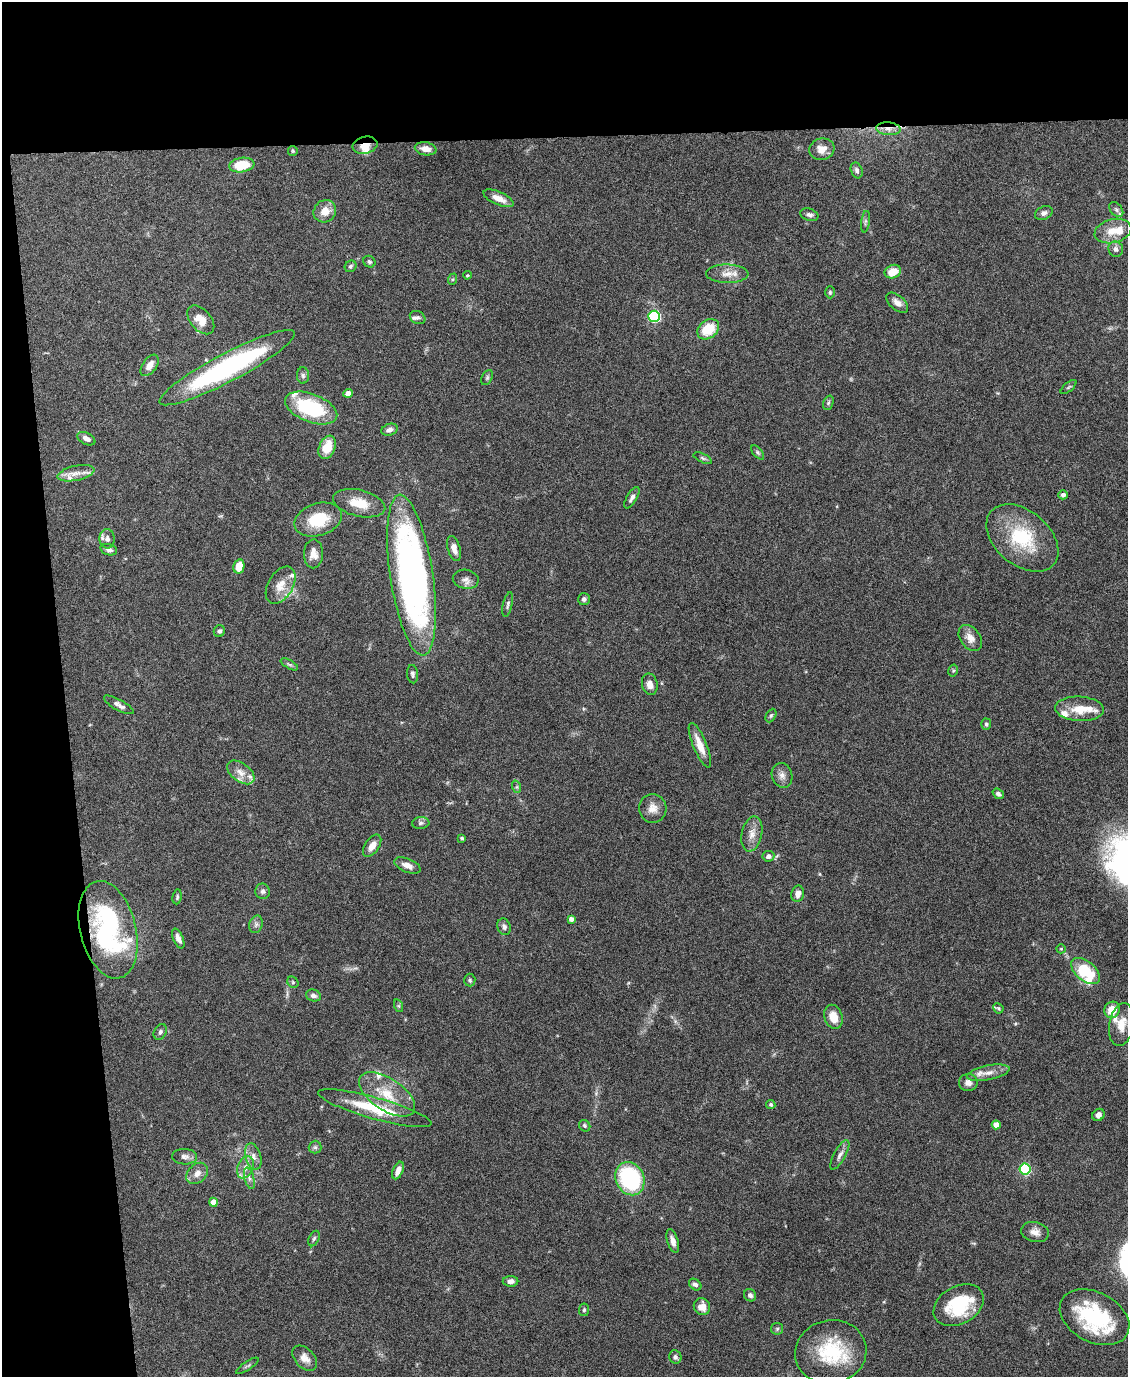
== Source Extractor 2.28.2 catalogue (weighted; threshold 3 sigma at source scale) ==
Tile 1 of 4 x 3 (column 1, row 1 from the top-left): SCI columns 3-1128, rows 2979-4353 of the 4507 x 4480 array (HDU 1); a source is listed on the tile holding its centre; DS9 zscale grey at full resolution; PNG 1130 x 1379 px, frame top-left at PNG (2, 2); each listed source drawn as its Kron ellipse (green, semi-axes under 4 px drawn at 4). Shown black and unused: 15% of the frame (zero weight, under 4 of 8 exposures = <1% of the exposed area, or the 3 px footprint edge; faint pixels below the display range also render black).
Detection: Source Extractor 2.28.2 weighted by HDU 2 'WHT'; one run over the whole footprint, this tile lists its part. Background 0.0544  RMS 0.0038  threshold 0.0155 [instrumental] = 3 sigma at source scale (4.09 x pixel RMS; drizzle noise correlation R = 1.36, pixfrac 0.8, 0.05/0.05 arcsec/px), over >= 5 px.
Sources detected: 148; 17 inside a brighter listed object's ellipse — not listed separately; the other 131 listed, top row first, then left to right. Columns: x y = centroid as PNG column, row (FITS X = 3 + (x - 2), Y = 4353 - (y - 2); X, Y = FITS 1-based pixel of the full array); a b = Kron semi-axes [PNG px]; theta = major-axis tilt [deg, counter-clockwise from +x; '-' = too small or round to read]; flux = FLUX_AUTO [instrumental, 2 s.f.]
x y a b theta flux
888 129 12 6 -5 2.3
365 145 12 8 12 3.4
426 149 11 6 -9 2.9
822 149 13 10 16 3.2
293 151 5 4 - 0.41
242 165 13 7 8 9.8
857 170 8 5 -71 1
498 198 16 6 -23 3.4
1116 210 8 5 -49 0.87
325 211 12 10 48 4.1
1044 213 9 6 24 1.3
809 215 9 6 -19 1.1
865 222 11 4 81 0.73
1113 231 19 12 14 5.3
1116 249 8 7 - 1.5
369 262 6 5 - 0.68
351 266 6 5 - 0.67
893 272 8 6 23 5
727 274 21 9 -1 3.7
467 275 4 3 - 0.34
453 279 6 4 71 0.48
830 292 6 5 - 0.55
897 303 13 7 -41 2
654 316 6 5 - 47
418 318 8 6 -29 0.93
201 320 17 10 -49 4.9
708 329 12 9 38 8.8
150 365 12 7 54 2.8
227 368 76 14 28 62
303 375 8 6 -89 0.94
487 378 8 5 64 0.67
1069 387 9 3 40 0.48
348 393 4 4 - 2.9
828 403 7 5 71 0.65
311 408 27 14 -21 27
389 430 8 6 19 1.6
86 439 9 6 -27 1.9
327 447 12 8 68 7.2
758 452 8 4 -49 0.65
703 458 10 4 -24 0.68
76 473 19 7 12 2.8
1063 495 4 4 - 1.2
632 498 12 5 60 1.4
359 503 27 13 -14 7.1
318 520 24 16 18 13
1022 538 41 27 -40 22
107 539 9 7 -88 1.7
454 549 13 6 -73 2
109 550 9 5 -16 1.3
313 554 14 9 90 2.8
239 566 7 5 78 5.4
411 575 81 21 -81 150
466 579 13 9 -9 2
281 585 20 12 59 5
584 599 6 6 - 1.1
508 604 12 4 77 0.94
219 631 6 5 - 0.97
970 638 14 10 -53 3
289 664 9 4 -29 0.71
953 671 6 4 78 0.5
413 674 9 5 -84 0.86
650 684 11 7 -78 2.6
119 705 16 5 -29 1.7
1079 709 24 12 -3 7.4
771 716 7 5 62 0.57
986 724 5 5 - 0.64
700 745 24 7 -67 4.9
241 772 15 9 -37 3
782 775 12 10 -72 2
517 787 6 4 -72 0.52
998 794 6 4 -38 0.95
653 808 14 14 - 3.4
421 823 8 5 3 0.91
752 834 18 10 78 3.2
462 838 3 3 - 0.73
372 846 12 7 55 2.6
768 856 6 5 - 1.4
407 865 14 6 -23 2.6
263 891 8 7 - 1.1
798 894 8 6 77 2.6
177 897 7 4 81 0.6
571 919 4 4 - 1.6
256 924 9 6 75 1.1
504 927 8 6 -69 1.3
108 930 50 28 -76 60
178 938 10 5 -67 1.8
1061 949 5 4 - 0.41
1085 971 17 9 -39 16
470 980 6 5 - 0.66
293 982 6 5 - 0.59
313 995 8 5 -17 1.3
399 1006 6 4 -71 0.5
998 1008 5 4 - 0.59
1112 1010 8 7 - 5.4
833 1017 12 9 -73 4.8
1121 1025 22 12 80 5.1
160 1032 8 6 63 0.92
988 1073 22 7 11 3.1
968 1083 9 8 - 2.1
387 1094 32 16 -34 11
771 1105 4 4 - 0.7
375 1108 59 10 -16 17
1098 1115 6 5 - 1.4
996 1125 4 4 - 4.1
585 1126 6 5 - 0.63
315 1147 6 6 - 0.81
840 1155 16 6 61 1.8
185 1157 12 8 -2 1.7
253 1157 13 7 -75 2.2
245 1167 11 8 66 2.5
1025 1169 5 5 - 38
398 1171 9 5 67 2.4
197 1173 12 9 43 2.5
249 1178 11 4 -75 1.2
630 1179 17 14 -66 37
213 1202 4 4 - 3.8
1035 1232 14 10 -15 2.6
314 1238 8 5 63 0.73
673 1241 12 5 -74 2.1
511 1281 8 5 1 1.6
695 1285 7 5 -38 1
750 1295 6 6 - 1.1
959 1305 27 18 29 20
702 1307 8 8 - 3.5
584 1310 6 5 - 0.56
1095 1317 37 25 -27 29
777 1329 6 5 - 0.6
831 1352 36 32 12 23
675 1357 7 6 - 0.98
305 1358 15 9 -46 2.8
247 1366 13 3 33 0.69
Overlapping masked pixels (flux is a lower limit): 3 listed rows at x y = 888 129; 365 145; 108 930